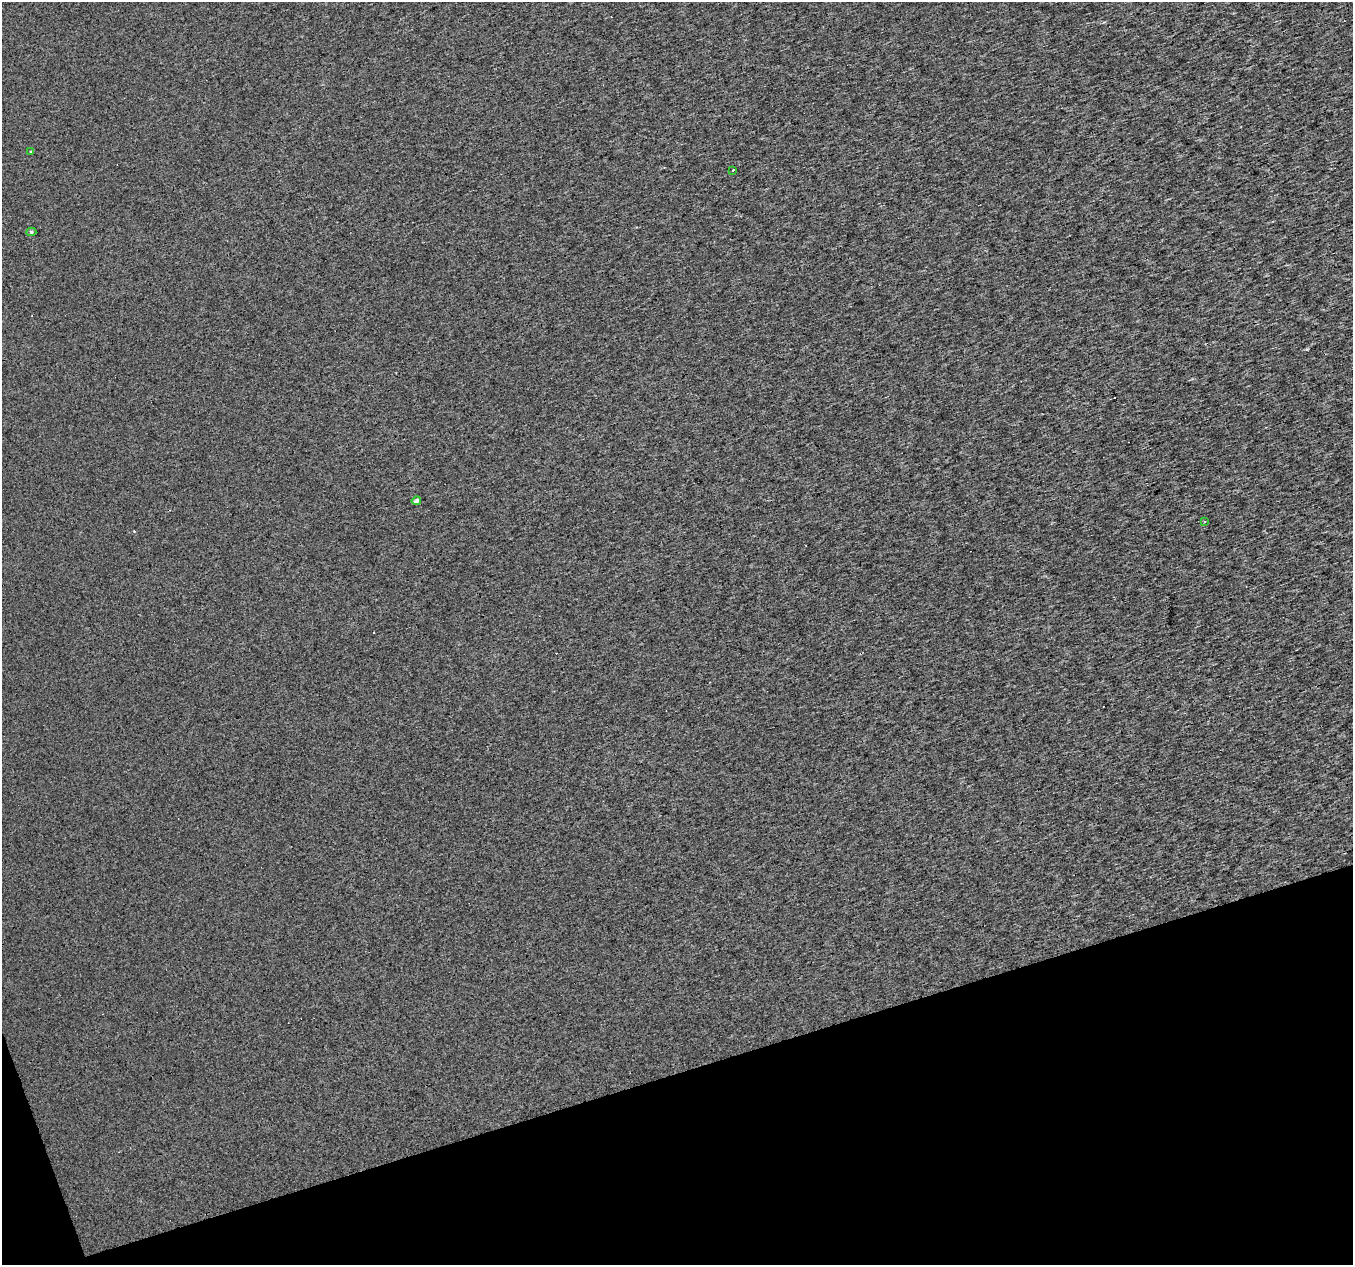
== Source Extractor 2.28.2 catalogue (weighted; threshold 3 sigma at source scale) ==
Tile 14 of 4 x 4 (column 2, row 4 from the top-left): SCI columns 1352-2702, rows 63-1325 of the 5405 x 5232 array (HDU 1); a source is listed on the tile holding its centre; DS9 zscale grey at full resolution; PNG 1355 x 1267 px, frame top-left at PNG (2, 2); each listed source drawn as its Kron ellipse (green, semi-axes under 4 px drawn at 4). Shown black and unused: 16% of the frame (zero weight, under 3 of 4 exposures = <1% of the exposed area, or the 3 px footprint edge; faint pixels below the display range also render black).
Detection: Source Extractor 2.28.2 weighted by HDU 2 'WHT'; one run over the whole footprint, this tile lists its part. Background 5.33e-04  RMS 0.019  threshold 0.085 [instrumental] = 3 sigma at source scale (4.5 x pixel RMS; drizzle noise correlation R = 1.50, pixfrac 1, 0.0396/0.0396 arcsec/px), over >= 5 px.
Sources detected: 8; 3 cosmic-ray / hot-pixel residue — neither listed nor drawn; the other 5 listed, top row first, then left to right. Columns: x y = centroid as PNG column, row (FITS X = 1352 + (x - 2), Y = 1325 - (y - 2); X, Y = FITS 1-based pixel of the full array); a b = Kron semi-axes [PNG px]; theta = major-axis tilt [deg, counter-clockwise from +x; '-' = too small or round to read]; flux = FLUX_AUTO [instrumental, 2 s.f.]
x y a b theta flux
31 152 4 3 - 1.6
733 170 3 2 - 1.3
31 232 5 4 - 3
416 501 4 4 - 7.4
1205 521 3 3 - 5.1